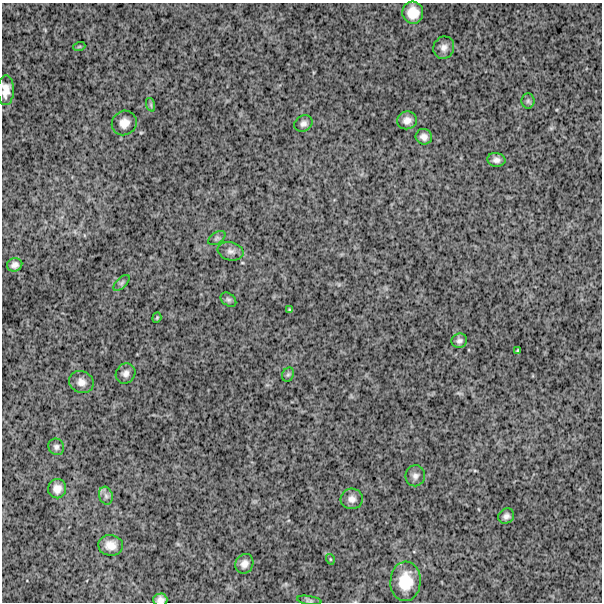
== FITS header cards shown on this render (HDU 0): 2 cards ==
NAXIS1  =                  600
NAXIS2  =                  600

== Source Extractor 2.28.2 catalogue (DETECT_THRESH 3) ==
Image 600 x 600 px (HDU 0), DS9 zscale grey, 1 PNG px = 1 image px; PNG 604 x 604 px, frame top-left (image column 1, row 600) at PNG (2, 3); each listed source drawn as its Kron ellipse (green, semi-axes under 4 px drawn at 4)
Background 1750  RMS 240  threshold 735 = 3 sigma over >= 5 px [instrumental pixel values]
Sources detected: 35; all 35 listed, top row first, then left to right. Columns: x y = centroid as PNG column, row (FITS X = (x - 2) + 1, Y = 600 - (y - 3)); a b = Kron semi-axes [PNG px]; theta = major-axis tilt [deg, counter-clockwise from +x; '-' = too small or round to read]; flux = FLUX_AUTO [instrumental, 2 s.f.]
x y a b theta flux
413 13 11 10 - 250000
79 47 6 4 19 19000
444 48 11 10 - 96000
6 90 15 8 89 150000
528 101 8 6 90 37000
151 105 7 4 -72 29000
407 120 10 8 18 110000
124 123 13 12 - 150000
303 123 9 8 - 70000
424 137 8 7 - 86000
496 160 9 7 -8 73000
217 238 9 6 32 38000
231 251 13 9 -14 85000
15 265 8 6 15 74000
122 283 10 5 43 39000
228 300 9 6 -38 39000
290 310 4 3 - 21000
157 318 5 4 - 19000
459 341 8 7 - 56000
518 351 3 3 - 18000
126 373 10 9 - 83000
288 375 7 5 68 31000
81 382 12 11 - 120000
56 447 8 7 - 53000
415 476 10 10 - 76000
57 489 9 9 - 130000
106 496 9 6 -74 62000
352 499 11 10 - 99000
506 516 8 7 - 63000
111 545 12 10 -7 160000
330 559 5 3 - 14000
244 564 10 9 - 99000
406 581 20 15 86 450000
160 600 7 6 - 76000
309 600 12 4 -9 38000
At the frame edge (FLAGS 8, measured only in part): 2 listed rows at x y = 6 90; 160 600